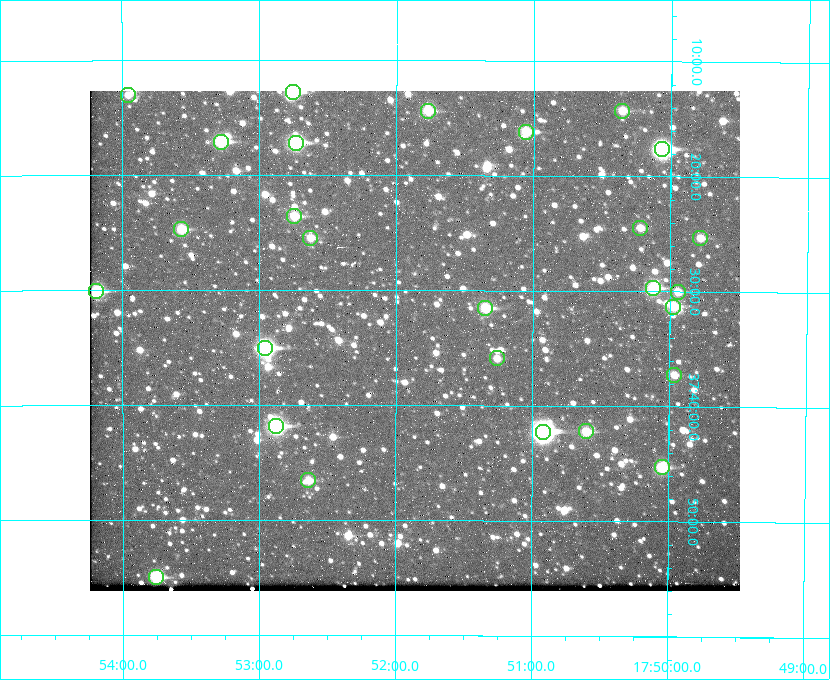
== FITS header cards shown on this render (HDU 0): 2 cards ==
NAXIS1  =                  650 / Width of table row in bytes
NAXIS2  =                  500 / Number of rows in table

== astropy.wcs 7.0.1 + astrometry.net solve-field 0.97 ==
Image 650 x 500 px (HDU 0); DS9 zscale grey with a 90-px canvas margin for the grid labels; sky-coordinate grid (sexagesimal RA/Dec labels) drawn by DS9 from the SOLVED WCS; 27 Tycho-2 reference stars matched to detected sources circled (green)
Header WCS: none
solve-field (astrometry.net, Tycho-2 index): SOLVED blind (the file carries no WCS)
Solved WCS: RA---TAN-SIP/DEC--TAN-SIP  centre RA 17:51:52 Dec +37:34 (267.97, +37.57 deg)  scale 5.22 arcsec/px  FOV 56.5' x 43.5'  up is +180 deg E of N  parity flipped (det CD > 0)
(file carries no celestial WCS; the grid is the blind solution)
Tycho-2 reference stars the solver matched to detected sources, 27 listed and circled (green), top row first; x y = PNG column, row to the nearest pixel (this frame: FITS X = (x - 90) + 1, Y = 500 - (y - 91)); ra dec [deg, ICRS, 3 dp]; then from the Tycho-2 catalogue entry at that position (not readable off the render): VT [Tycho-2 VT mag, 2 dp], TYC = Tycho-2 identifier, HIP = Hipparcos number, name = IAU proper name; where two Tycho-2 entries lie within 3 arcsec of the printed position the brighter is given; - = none
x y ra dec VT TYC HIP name
293 92 268.189 +37.213 9.71 2620-542-1 - -
128 95 268.489 +37.217 11.29 2620-732-1 - -
428 111 267.943 +37.240 10.39 2620-505-1 - -
622 111 267.589 +37.238 11.09 2619-212-1 - -
526 132 267.764 +37.270 10.17 2620-784-1 - -
221 142 268.319 +37.285 9.88 2620-536-1 - -
296 143 268.183 +37.286 8.98 2620-786-1 87506 -
662 149 267.517 +37.293 8.96 2619-379-1 - -
294 216 268.186 +37.393 10.44 2620-175-1 - -
640 228 267.555 +37.408 11.50 2619-358-1 - -
181 229 268.392 +37.412 10.60 2620-800-1 - -
310 238 268.156 +37.424 11.25 2620-712-1 - -
700 238 267.445 +37.422 11.17 2619-451-1 - -
653 288 267.531 +37.495 10.07 2619-274-1 - -
96 291 268.547 +37.501 9.83 3089-1021-1 - -
678 292 267.485 +37.500 11.33 2619-40-1 - -
673 307 267.494 +37.522 10.35 3088-270-1 - -
485 308 267.836 +37.525 9.96 3089-889-1 - -
265 348 268.239 +37.584 8.64 3089-755-1 - -
497 358 267.815 +37.598 11.54 3089-1081-1 - -
674 375 267.491 +37.621 11.40 3088-1284-1 - -
276 426 268.219 +37.697 8.93 3089-671-1 - -
586 431 267.652 +37.703 11.04 3089-693-1 - -
543 432 267.730 +37.705 8.13 3089-1203-1 87349 -
662 467 267.512 +37.755 10.10 3089-2332-1 - -
308 480 268.159 +37.775 11.22 3089-2245-1 - -
156 577 268.439 +37.916 9.61 3089-2268-1 - -